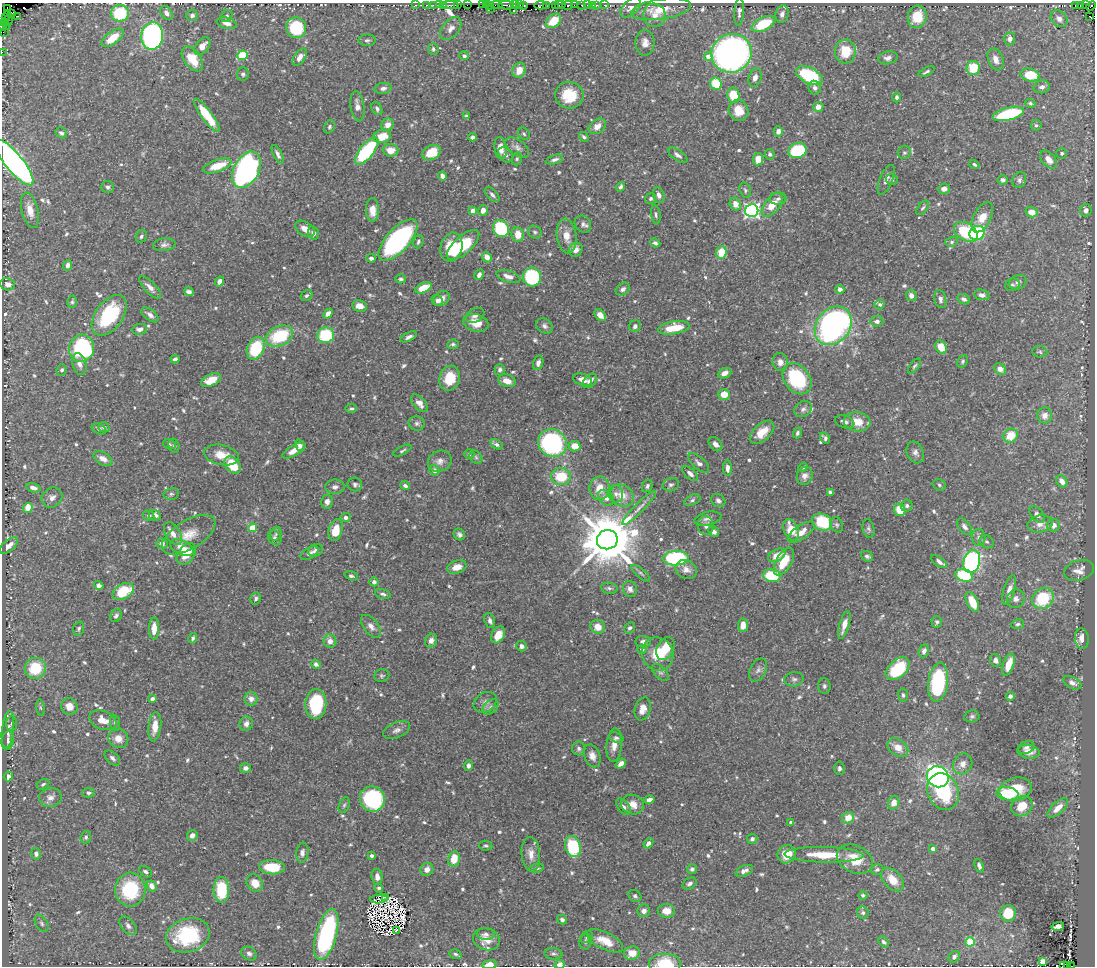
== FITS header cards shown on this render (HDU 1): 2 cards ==
NAXIS1  =                 1093
NAXIS2  =                  964

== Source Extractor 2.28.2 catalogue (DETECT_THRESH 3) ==
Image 1093 x 964 px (HDU 1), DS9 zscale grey, 1 PNG px = 1 image px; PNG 1097 x 968 px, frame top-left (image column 1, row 964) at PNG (2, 3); each listed source drawn as its Kron ellipse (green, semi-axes under 4 px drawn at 4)
Background 0.603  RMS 0.013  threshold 0.039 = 3 sigma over >= 5 px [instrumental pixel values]
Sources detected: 759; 17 with non-positive FLUX_AUTO (blend fragments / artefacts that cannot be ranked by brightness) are neither listed nor drawn; of the other 742, the 500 brightest by FLUX_AUTO listed and drawn (242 fainter detections omitted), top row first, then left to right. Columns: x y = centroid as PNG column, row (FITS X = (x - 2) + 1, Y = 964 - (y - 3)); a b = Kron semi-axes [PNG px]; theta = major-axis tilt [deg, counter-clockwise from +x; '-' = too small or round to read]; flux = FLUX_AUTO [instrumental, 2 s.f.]
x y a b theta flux
415 5 2 2 - 32
427 5 3 2 - 120
433 5 3 2 - 24
439 5 2 2 - 60
444 5 3 2 - 75
451 5 8 2 2 130
458 5 4 2 - 41
467 5 2 2 - 41
482 5 2 2 - 28
486 5 2 2 - 45
490 5 4 2 - 46
497 5 5 2 - 96
506 5 8 3 -5 460
514 5 4 2 - 71
520 5 4 2 - 150
524 5 4 3 - 180
540 5 6 3 3 120
546 5 3 2 - 72
555 5 2 2 - 85
558 5 3 2 - 72
562 5 3 2 - 92
568 5 5 3 - 190
574 5 2 2 - 16
582 5 4 3 - 340
587 5 2 2 - 26
597 5 3 2 - 6.4
604 5 3 2 - 21
1076 5 4 3 - 410
1080 5 4 3 - 33
1085 5 2 2 - 20
592 6 3 2 - 94
1091 6 5 3 - 100
491 8 3 2 - 3.3
631 8 12 7 44 4.5
7 9 3 3 - 110
661 9 30 10 8 19
514 11 3 2 - 2.8
739 12 14 5 85 2.9
11 13 3 3 - 76
120 13 9 8 - 46
166 13 7 5 -58 4.5
7 14 3 2 - 200
782 14 9 6 76 3.9
192 15 6 5 - 2.9
655 15 12 11 - 8
17 16 4 2 - 82
227 16 6 5 - 2
917 17 11 9 76 22
1090 17 3 2 - 5.6
5 18 3 2 - 10
1059 19 9 7 -45 4.5
8 20 6 2 71 51
554 21 8 6 42 20
4 22 4 2 - 63
227 23 10 5 -14 5.4
763 24 12 6 26 38
3 26 4 2 - 61
6 27 3 2 - 10
296 28 10 10 - 52
451 29 13 8 50 5.9
3 32 2 2 - 17
152 36 14 11 82 280
113 38 13 6 38 17
1010 39 7 5 85 4.3
367 40 9 5 -1 2.2
645 43 13 9 90 6.3
202 46 10 6 52 7.1
433 49 6 5 - 1.7
845 51 12 10 87 24
2 52 2 2 - 21
731 53 20 19 - 410
242 55 5 4 - 45
464 56 5 4 - 2.7
708 56 4 4 - 10
300 57 9 5 55 5.8
888 58 10 6 11 3.9
192 59 14 8 -54 22
996 59 11 7 -67 6.7
973 68 7 7 - 25
519 70 8 6 67 10
927 72 9 3 28 1.9
243 74 6 6 - 2.2
1030 75 9 6 -12 23
809 76 14 7 -26 67
755 78 9 6 73 5
716 84 6 5 - 26
1042 87 8 6 9 3.8
383 88 9 5 10 3.6
815 88 7 6 - 3.2
569 95 14 13 - 30
733 95 8 6 -78 27
897 97 5 4 - 2
1030 103 5 4 - 1.7
357 106 15 7 -82 6.1
818 107 5 5 - 6.4
377 108 7 5 -62 2.3
739 110 10 9 - 15
1008 114 16 6 15 68
207 115 20 5 -53 33
466 116 4 3 - 1.7
388 125 6 6 - 6.8
1036 125 5 5 - 1.8
597 126 9 6 36 8
329 127 7 5 61 1.7
778 131 5 4 - 5.3
61 133 6 5 - 2
524 134 6 5 - 1.8
382 136 9 6 17 17
472 137 4 4 - 3
584 137 5 4 - 2
517 147 13 7 -36 4.6
501 148 11 6 -82 8.3
391 150 7 6 - 10
797 150 9 7 20 65
367 151 16 7 51 75
432 153 10 7 29 20
904 153 7 6 - 2
1062 153 5 5 - 2.1
278 154 10 4 -64 3.8
770 154 5 5 - 2.2
506 155 8 6 -45 3.3
678 155 11 5 -36 3.4
517 159 7 5 70 1.7
555 159 9 4 16 3
758 159 6 5 - 10
1049 160 10 6 -49 8.2
14 163 28 9 -51 440
974 164 5 4 - 1.9
217 166 15 6 18 21
246 170 19 12 62 300
442 176 4 4 - 4.2
892 179 6 5 - 2.4
886 180 16 6 67 4.5
1003 180 5 4 - 2.9
1019 180 8 6 66 2.9
108 187 6 6 - 2.4
620 187 5 4 - 2.2
944 189 6 5 - 5.4
745 190 8 5 -71 1.9
492 195 9 5 -46 3
659 195 8 5 -72 4.5
651 199 6 5 - 1.7
778 199 8 6 3 2.9
735 204 6 5 - 7.7
772 205 14 7 51 17
923 208 8 5 51 1.8
30 210 18 8 -76 11
372 210 12 6 -90 10
483 210 5 4 - 5.5
1086 210 6 6 - 3.9
473 211 4 4 - 10
752 211 6 6 - 230
1032 212 6 5 - 8.7
656 215 9 4 -82 2
982 217 16 8 62 14
583 224 9 7 -51 3.4
305 229 11 6 -34 8.1
501 229 9 7 -55 71
535 232 7 6 - 2.1
966 232 13 8 -31 50
313 233 7 5 -77 4.2
977 233 8 7 - 71
518 234 7 6 - 12
141 236 6 5 - 1.9
567 236 17 10 -83 10
398 240 26 11 47 160
418 242 7 5 72 2
951 242 6 5 - 1.7
655 243 5 4 - 2.7
164 245 11 6 6 3.3
463 245 20 9 42 44
451 247 14 11 75 26
576 250 7 6 - 5.4
721 252 6 5 - 20
487 257 5 4 - 7.2
371 258 4 4 - 3
68 265 5 4 - 3.9
479 275 6 4 59 3.4
508 276 12 6 -17 6.3
532 277 9 9 - 68
401 279 5 4 - 2
219 281 5 4 - 4
1018 282 9 7 25 3.3
8 284 7 6 - 4
1012 285 7 6 - 2.1
150 287 14 5 -45 5.6
424 288 8 5 25 19
623 289 7 5 35 3
840 289 4 4 - 4.1
189 292 5 4 - 3.4
982 295 8 5 -9 4.2
306 296 6 5 - 1.8
911 296 6 5 - 4.4
442 299 9 7 40 6.3
940 299 9 6 -76 2.9
964 299 7 5 -24 3.2
437 300 6 5 - 4
72 302 6 5 - 1.7
880 304 5 5 - 1.8
359 306 7 5 -9 6.8
328 313 5 4 - 5.5
109 315 23 13 54 72
150 315 10 5 -38 4.5
475 315 10 6 30 3.8
600 315 7 4 -46 7.9
877 321 6 5 - 3.6
476 323 13 8 -15 14
544 326 9 6 -34 3
635 326 6 5 - 2.5
833 326 21 16 51 350
674 328 16 6 10 22
140 329 7 5 8 5.5
326 335 8 7 - 44
280 336 14 9 25 50
409 337 9 4 25 2.9
453 344 6 4 8 1.8
941 347 7 5 -57 15
82 348 14 12 72 140
256 348 12 8 66 52
1040 352 7 5 -4 1.8
175 359 4 4 - 2.4
963 361 6 5 - 1.8
780 362 9 7 -74 6.3
538 363 7 5 76 3.8
79 364 11 7 -76 5.5
914 366 9 4 52 1.9
1000 369 7 5 -41 6.7
62 370 6 5 - 2
500 370 5 5 - 2.9
724 373 7 5 25 5.4
449 378 13 10 73 25
797 379 17 12 -51 68
211 380 10 5 25 15
582 380 9 6 -18 5.5
507 381 9 6 -18 9
590 381 8 5 46 5.5
724 394 6 5 - 15
419 403 10 6 -48 6.2
351 409 5 4 - 1.7
803 409 9 7 37 3.6
1045 415 8 7 - 6.3
845 422 10 6 -19 3
857 422 13 9 -9 17
417 423 8 7 - 2.8
104 427 6 5 - 2.5
99 429 8 5 -29 2.6
762 432 15 8 42 13
797 433 5 4 - 2
1011 436 7 6 - 20
825 438 6 4 -57 2.7
552 443 15 13 -37 150
169 444 6 5 - 1.7
496 444 7 4 -34 3.2
715 444 8 5 -47 4.5
300 445 6 4 -57 3.1
174 446 7 5 -74 1.8
575 446 5 5 - 13
294 451 13 5 32 8.2
402 451 10 3 27 1.7
915 452 11 8 -67 4.3
469 454 5 4 - 1.7
221 455 17 10 -12 13
476 457 7 5 -46 2
103 459 10 6 -30 6.4
440 461 12 10 24 5.8
699 463 13 6 -41 3.9
233 465 10 7 -45 24
803 467 5 4 - 2
727 468 8 4 -89 4.1
434 470 5 5 - 4.7
690 474 9 5 -42 3.9
805 476 9 8 - 4.8
561 477 10 8 -4 28
1062 481 6 5 - 6
355 484 7 7 - 2.8
671 485 8 6 15 2.4
939 485 7 5 -21 1.9
405 486 5 4 - 3
647 486 6 5 - 2.3
335 487 9 7 0 3.4
33 488 7 4 -18 5.5
599 488 12 10 87 12
830 492 4 4 - 2.1
171 494 8 6 13 2.2
616 494 8 7 - 3.6
622 495 12 10 -31 12
52 497 11 9 37 5.4
606 498 9 6 -43 5
692 500 9 5 25 2.2
718 500 7 6 - 3.3
327 502 7 6 - 3.9
907 506 6 5 - 2.3
28 508 5 4 - 14
639 508 23 4 45 6.2
900 510 6 5 - 17
1037 514 9 5 -49 3.5
155 515 6 5 - 3.8
149 516 6 5 - 2.1
346 517 5 4 - 3
708 518 14 6 12 4.5
822 522 10 8 -26 44
1040 524 12 8 12 7.1
706 525 9 8 - 4.7
837 525 8 6 -64 2.1
1054 525 6 6 - 6.1
964 527 9 6 -51 3.3
252 528 4 4 - 22
868 528 9 6 -78 2.3
336 530 11 7 75 16
791 530 11 7 -68 16
714 532 6 4 -48 4.2
801 532 16 7 36 10
173 534 13 7 -58 7.2
276 534 7 5 68 2.1
459 534 6 5 - 2.6
189 535 30 14 31 17
978 537 8 7 - 3.1
275 538 8 6 -55 2.9
607 540 10 9 - 6700
987 542 7 6 - 2.2
162 544 5 5 - 4.1
9 545 11 5 39 6.6
182 547 12 7 -25 9.1
316 550 8 6 19 2.9
310 553 10 5 30 2.6
186 554 12 8 54 15
777 555 9 6 29 11
867 556 6 5 - 2.5
676 558 13 7 2 110
972 561 11 8 76 180
784 562 15 7 60 22
939 562 9 4 -35 3.9
457 567 10 6 17 9.6
686 570 11 9 -28 5.9
1079 570 15 10 17 7.2
641 573 12 4 -40 2
772 575 9 6 -7 37
964 575 9 6 -15 50
351 576 7 4 -16 2
374 582 4 4 - 3.5
99 585 5 4 - 3.7
609 588 8 5 -11 2.2
630 589 8 7 - 3.9
1009 590 15 5 73 6.1
123 591 11 7 30 38
383 594 8 5 -15 2.4
256 598 6 5 - 2.3
1043 598 11 10 - 43
1016 599 9 9 - 4.1
972 602 10 5 -62 21
116 616 7 5 58 2.7
490 621 8 5 -68 3.2
937 622 6 5 - 1.8
1018 624 6 5 - 1.9
743 625 7 5 82 7.5
844 625 14 5 74 8.3
371 626 13 7 -52 5.8
598 627 7 6 - 9.8
154 628 11 5 89 11
630 628 6 5 - 2.2
79 629 7 5 69 1.9
498 635 9 6 62 12
193 638 5 4 - 2
1082 639 10 7 -85 8.2
330 641 7 6 - 6.3
431 641 7 6 - 5.1
643 642 8 5 -7 3.8
522 646 5 5 - 3.8
665 648 12 8 63 18
642 649 4 4 - 3.8
924 651 6 5 - 3.8
658 654 17 15 -65 23
996 660 6 5 - 4.1
316 664 5 4 - 3
1009 664 11 5 71 13
35 668 11 10 - 35
898 669 14 8 42 52
758 670 12 8 62 4.3
660 672 10 6 -43 2.5
382 676 7 6 - 2.1
794 679 9 7 5 2.8
938 682 19 10 82 92
1072 683 10 5 -28 3.3
824 686 8 6 -78 2.2
903 695 6 5 - 1.9
1010 696 4 4 - 2.8
152 699 4 3 - 2.8
251 699 7 6 - 6.5
485 702 12 9 34 5.3
316 704 15 10 86 54
69 706 8 8 - 10
491 707 9 6 43 3
40 708 8 4 -81 1.9
643 709 12 7 73 8.5
972 716 7 6 - 2
103 720 14 9 -21 12
12 723 7 5 81 1.9
115 723 8 5 -82 1.9
246 724 7 6 - 4.6
155 727 15 6 83 11
8 730 18 6 84 6.9
397 730 14 7 22 4.3
118 738 10 9 - 8.4
616 738 7 4 -17 2.1
8 741 9 6 80 3.4
614 745 17 7 85 8.4
579 748 7 6 - 2.5
898 748 11 8 -35 10
1026 748 8 6 22 2.7
1029 752 11 6 -9 6.4
592 756 12 8 -68 6.4
112 758 9 5 -44 3
621 764 6 4 39 4.6
963 764 11 9 57 6.8
468 765 5 4 - 3.4
246 768 5 5 - 3.7
839 768 7 5 -86 2.5
8 776 5 4 - 4.2
938 777 11 10 - 260
43 784 7 4 29 1.7
1015 789 16 11 14 24
943 792 19 15 -66 64
89 793 6 4 1 2
1007 794 11 6 -7 45
50 798 11 9 9 5.7
372 799 13 12 - 93
649 800 5 3 - 3.5
894 803 7 5 72 7.4
632 804 12 9 -19 8.6
344 805 8 5 68 1.7
1022 806 11 9 39 17
623 807 9 5 -49 3
1058 808 13 6 42 9.2
848 818 6 5 - 12
791 823 4 3 - 3.7
192 835 5 5 - 4.5
86 837 6 5 - 2
752 839 5 5 - 2.7
648 843 5 4 - 4.4
486 846 7 5 -9 1.7
573 847 11 7 -72 54
933 849 4 4 - 3.3
302 853 10 6 82 3.7
36 854 6 5 - 2.9
531 854 17 9 -85 8.7
787 854 9 8 - 18
824 855 39 8 -1 27
372 856 3 3 - 2.9
454 859 8 6 78 14
855 859 19 13 -25 23
979 866 7 4 -66 3
272 867 13 7 -4 26
537 868 7 4 9 1.8
427 869 7 6 - 6.2
692 869 5 5 - 2.4
877 870 6 5 - 2.1
744 871 9 5 24 4.2
146 872 7 4 -37 2.4
377 877 8 5 -85 4.8
892 880 14 8 -47 14
255 883 9 7 -57 12
689 884 7 5 30 2.7
152 886 6 4 -61 5.8
379 888 4 4 - 1.9
130 889 17 15 86 56
221 890 13 8 -88 43
863 895 4 4 - 2.1
635 896 7 5 -37 2
385 897 4 3 - 1.9
379 899 9 2 5 2
644 911 6 6 - 3.9
666 911 9 7 -7 11
863 913 6 6 - 2.1
1008 913 8 8 - 18
562 920 5 4 - 2.6
42 923 9 6 -60 2.4
128 926 11 6 -48 3.9
1058 926 6 4 11 5.5
396 931 3 2 - 2.7
486 934 9 6 -4 2.7
188 935 22 16 18 70
326 935 26 10 74 150
587 937 7 5 44 1.9
487 939 14 10 -14 12
605 941 20 8 -26 14
585 942 8 6 83 2.1
884 942 6 4 -49 2.1
970 942 5 4 - 40
632 953 8 6 13 11
249 954 8 6 -32 3.1
455 954 6 4 -18 1.7
553 954 9 5 -3 2.5
954 957 6 5 - 2.6
1043 962 4 4 - 31
665 964 16 10 0 29
489 965 7 4 8 12
559 965 5 4 - 5.6
1064 966 3 2 - 33
1068 966 3 2 - 78
1071 966 3 2 - 280
At the frame edge (FLAGS 8, measured only in part): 11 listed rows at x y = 120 13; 3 26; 3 32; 2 52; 14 163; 665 964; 489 965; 559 965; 1064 966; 1068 966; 1071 966
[242 fainter detections neither listed nor drawn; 17 non-positive-flux detections neither listed nor drawn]